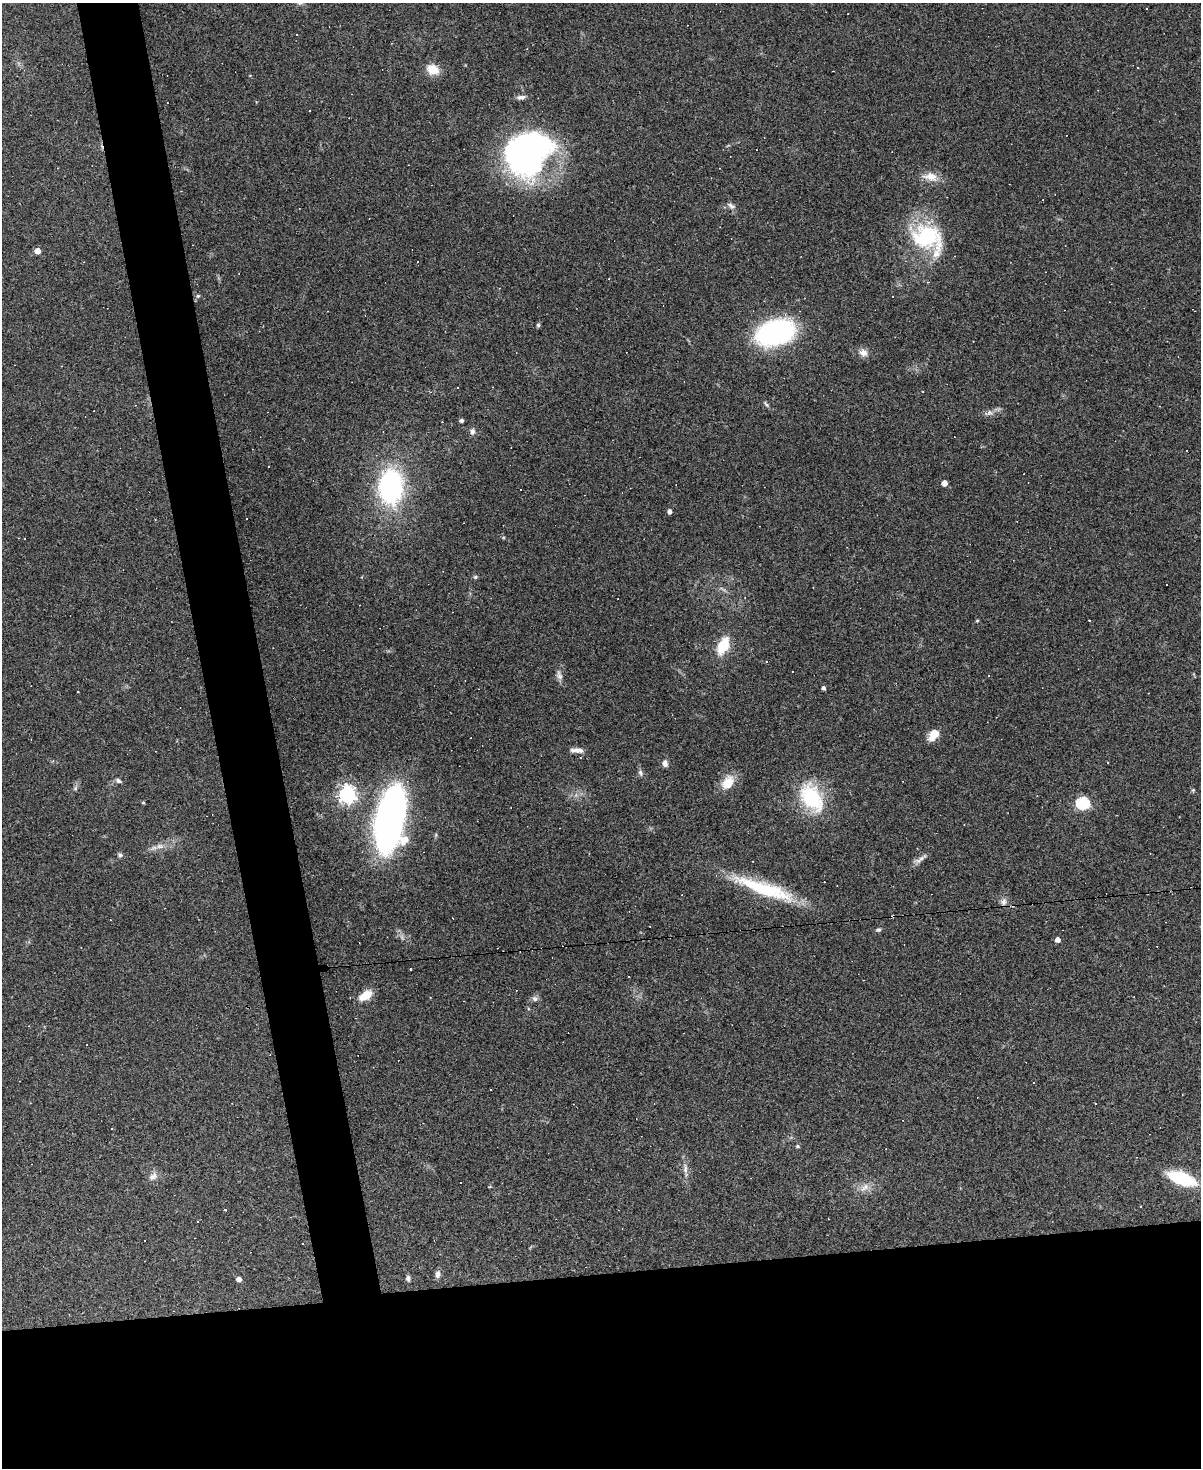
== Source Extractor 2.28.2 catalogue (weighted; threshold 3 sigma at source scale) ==
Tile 11 of 4 x 3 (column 3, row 3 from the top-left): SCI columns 2398-3596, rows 243-1708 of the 4794 x 4772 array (HDU 1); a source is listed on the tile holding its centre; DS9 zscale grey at full resolution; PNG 1203 x 1470 px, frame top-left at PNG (2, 3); no overlay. Shown black and unused: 18% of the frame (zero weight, under 3 of 4 exposures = <1% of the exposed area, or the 3 px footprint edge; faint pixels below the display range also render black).
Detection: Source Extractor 2.28.2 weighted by HDU 2 'WHT'; one run over the whole footprint, this tile lists its part. Background 0.147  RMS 0.007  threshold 0.0314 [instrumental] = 3 sigma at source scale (4.5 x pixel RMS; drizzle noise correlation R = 1.50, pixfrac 1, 0.05/0.05 arcsec/px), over >= 5 px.
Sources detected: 88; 1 inside a brighter object's white glare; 21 cosmic-ray / hot-pixel residue — not listed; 1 inside a brighter listed object's ellipse — not listed separately; the other 65 listed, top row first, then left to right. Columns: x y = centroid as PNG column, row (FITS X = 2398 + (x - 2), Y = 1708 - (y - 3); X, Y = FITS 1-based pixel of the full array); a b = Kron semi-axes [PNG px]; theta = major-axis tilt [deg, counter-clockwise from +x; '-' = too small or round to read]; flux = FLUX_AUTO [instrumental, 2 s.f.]
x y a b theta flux
1146 8 3 2 - 0.68
433 69 11 9 -22 13
521 97 12 5 12 2.7
309 111 2 2 - 0.58
527 149 58 43 25 170
931 177 21 12 -13 8.5
731 206 12 6 -31 2.5
927 237 45 34 -19 58
37 251 4 4 - 7.5
198 296 6 5 - 1.1
327 311 3 2 - 0.42
538 325 6 5 - 1
775 333 25 16 17 170
863 353 11 9 -18 4.4
430 392 3 3 - 0.57
766 404 10 4 -49 1.4
990 413 8 7 - 2.5
461 420 4 3 - 1.4
472 431 9 7 87 2.2
269 466 3 2 - 0.48
944 483 4 4 - 6.9
391 487 34 24 88 110
670 512 4 4 - 2.8
475 577 5 5 - 1.1
1089 620 2 2 - 0.64
977 621 4 4 - 0.89
723 646 18 10 66 21
766 661 3 2 - 0.74
559 675 13 7 -73 3.3
824 688 4 3 - 1.9
78 692 3 2 - 0.83
934 734 13 8 57 11
577 750 18 6 -3 4.1
665 763 7 6 - 3
640 773 8 6 -60 2
118 781 7 5 -28 1.8
728 782 19 13 52 11
75 788 6 5 - 1.4
1193 790 5 5 - 0.82
347 794 7 6 - 280
811 797 33 21 -58 48
143 803 4 4 - 0.71
1083 803 6 6 - 90
390 820 57 24 80 320
160 846 11 7 0 3.7
120 855 7 6 - 1.6
920 859 20 5 35 3.5
765 889 73 14 -19 53
1004 902 10 7 78 2.9
878 930 6 5 - 1.5
1057 940 4 4 - 4.2
410 969 3 2 - 0.53
365 995 15 8 33 11
535 999 8 7 - 2.1
1095 1103 2 2 - 0.55
798 1146 6 4 -1 0.99
685 1169 11 6 85 2.9
153 1176 13 8 35 3.8
1182 1178 23 9 -20 50
865 1187 16 7 41 5.1
1141 1207 3 2 - 0.55
225 1210 3 3 - 1.2
438 1274 9 6 81 3.2
408 1278 7 5 -82 2
239 1279 5 4 - 3.5